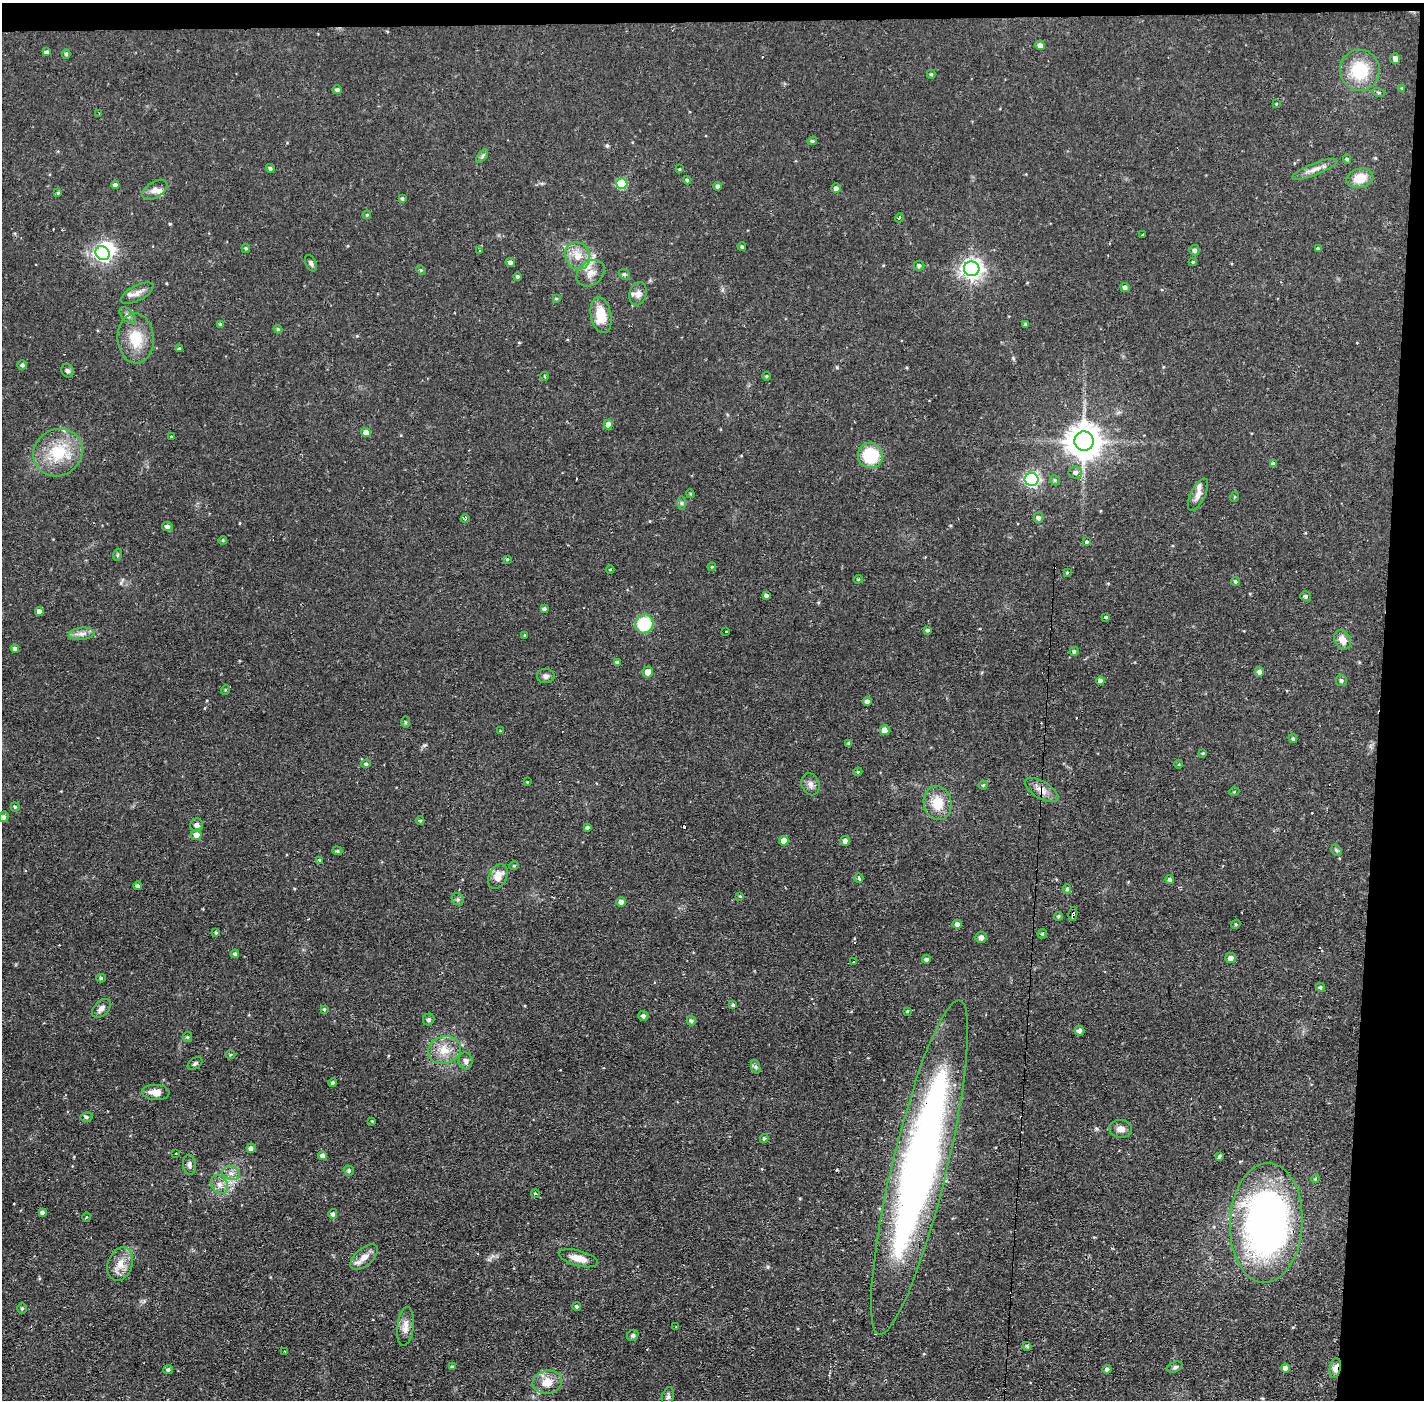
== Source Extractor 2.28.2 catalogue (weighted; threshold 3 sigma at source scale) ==
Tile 3 of 3 x 3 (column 3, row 1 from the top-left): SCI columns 2846-4267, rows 2848-4245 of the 4267 x 4298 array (HDU 1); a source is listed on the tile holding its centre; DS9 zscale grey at full resolution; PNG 1426 x 1402 px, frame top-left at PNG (2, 3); each listed source drawn as its Kron ellipse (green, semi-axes under 4 px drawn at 4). Shown black and unused: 5% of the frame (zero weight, under 2 of 3 exposures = <1% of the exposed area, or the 3 px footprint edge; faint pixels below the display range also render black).
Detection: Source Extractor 2.28.2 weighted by HDU 2 'WHT'; one run over the whole footprint, this tile lists its part. Background 0.0566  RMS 0.006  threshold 0.027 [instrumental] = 3 sigma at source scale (4.5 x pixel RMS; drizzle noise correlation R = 1.50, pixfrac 1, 0.05/0.05 arcsec/px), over >= 5 px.
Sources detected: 221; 2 inside a brighter object's white glare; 7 cosmic-ray / hot-pixel residue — neither listed nor drawn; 4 inside a brighter listed object's ellipse — not listed separately; the other 208 listed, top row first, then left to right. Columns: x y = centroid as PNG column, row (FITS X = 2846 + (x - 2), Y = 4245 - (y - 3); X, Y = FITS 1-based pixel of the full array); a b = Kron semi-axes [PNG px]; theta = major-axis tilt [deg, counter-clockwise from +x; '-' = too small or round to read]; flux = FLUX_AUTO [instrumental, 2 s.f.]
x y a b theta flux
1040 45 5 4 - 2.7
47 52 4 4 - 1.6
66 54 5 4 - 0.96
1395 58 5 5 - 3
1360 70 20 20 - 26
931 74 4 4 - 0.82
1402 88 4 4 - 0.57
337 90 5 4 - 1.6
1379 93 6 4 -15 0.96
1276 104 4 3 - 0.49
99 114 3 2 - 0.76
812 141 4 3 - 1
482 156 8 4 53 1.3
1347 159 4 4 - 0.9
270 168 4 4 - 1.2
679 169 3 3 - 1.5
1315 169 24 6 22 4.4
1360 178 13 9 14 10
687 180 4 4 - 0.92
622 183 5 5 - 30
115 185 4 4 - 2
718 186 4 4 - 1.3
836 188 5 4 - 2
155 190 14 8 33 3.6
58 193 4 4 - 0.93
402 199 4 4 - 1.2
367 215 4 4 - 0.67
899 218 4 3 - 0.88
1143 235 3 3 - 2.1
742 246 4 3 - 0.73
246 248 5 4 - 0.76
1318 249 4 3 - 0.83
1195 250 5 5 - 1.6
479 251 3 3 - 2.5
103 253 7 6 - 170
578 256 14 12 -64 8.4
510 262 5 4 - 2.1
1193 262 4 4 - 0.57
311 263 9 5 -65 1.4
919 266 5 5 - 1.3
972 269 8 7 - 320
421 270 5 4 - 0.69
590 273 15 11 38 6.2
624 274 6 4 -43 0.99
517 276 4 4 - 1.1
1125 287 5 4 - 1.7
137 293 18 7 28 3.8
638 294 12 8 73 3.2
556 298 4 4 - 0.7
128 315 10 6 -45 2
601 315 18 10 -80 14
220 324 4 4 - 0.74
1026 324 3 3 - 1.3
278 329 4 4 - 0.68
136 338 25 18 -87 17
179 348 3 3 - 0.83
22 365 5 5 - 1.5
67 371 7 6 - 1.4
767 376 4 3 - 0.51
544 377 4 3 - 0.85
608 424 5 4 - 3.9
366 432 5 4 - 5.6
171 436 4 2 - 0.37
1084 441 9 9 - 1300
58 453 25 23 31 24
870 455 13 12 - 25
1273 464 4 4 - 2.1
1075 472 7 6 - 2
1032 479 7 6 - 130
1055 480 5 4 - 0.88
690 494 4 3 - 0.61
1198 495 17 7 64 3.5
1234 497 5 3 - 0.51
681 503 6 4 -90 1.1
1039 518 5 5 - 1.6
465 519 4 3 - 1.3
167 526 5 4 - 2.1
223 540 4 4 - 0.7
1086 542 3 3 - 2.2
117 555 6 4 71 0.74
507 559 4 4 - 0.68
712 567 4 4 - 0.61
610 569 4 3 - 0.49
1067 572 3 3 - 0.58
858 579 5 4 - 0.71
1235 581 4 4 - 0.86
766 595 4 3 - 1.4
1306 596 5 5 - 1
544 609 4 3 - 1.3
39 611 4 4 - 2.7
1106 617 3 3 - 1.6
644 624 9 9 - 27
928 630 3 3 - 1
726 631 3 2 - 0.4
82 634 13 6 5 3.2
524 635 3 2 - 0.38
1342 640 10 8 -57 5.4
15 648 4 3 - 1.4
1074 651 4 4 - 1
617 662 4 3 - 1
648 672 5 5 - 4.8
1259 672 5 5 - 1.8
546 676 8 7 - 2.1
1341 680 5 5 - 1.4
1100 681 4 4 - 2.3
225 690 5 3 - 0.49
867 701 4 4 - 2.1
405 722 5 3 - 0.7
884 730 5 5 - 5.6
500 731 3 3 - 0.39
1293 739 4 3 - 0.97
849 743 4 3 - 1
1203 753 4 4 - 0.64
366 764 5 4 - 1.2
1179 764 4 3 - 0.46
858 772 4 4 - 0.78
527 782 4 3 - 0.47
810 784 11 9 -69 2.8
983 785 4 4 - 0.82
1042 790 19 8 -31 5.3
1234 792 5 3 - 0.51
938 803 17 14 -80 12
15 807 4 4 - 0.83
4 817 5 4 - 1.7
420 820 4 3 - 0.58
197 825 6 6 - 2.5
587 827 3 3 - 1.1
196 835 5 5 - 3.1
784 841 5 4 - 6.1
845 841 5 5 - 2.2
1336 850 6 4 -46 0.92
337 851 5 4 - 0.86
320 860 4 4 - 0.81
514 866 4 4 - 0.71
498 876 13 8 62 6.8
859 878 5 3 - 0.92
1170 880 4 4 - 1.6
137 886 4 4 - 1.7
1067 889 5 4 - 0.97
740 896 4 3 - 0.62
458 899 6 5 - 1.2
621 902 5 4 - 2.7
1073 914 7 3 81 2.8
1058 916 4 4 - 0.83
957 924 4 4 - 2.4
1236 924 5 3 - 0.55
216 933 4 3 - 0.81
1042 934 5 4 - 0.85
981 937 6 5 - 2.5
235 954 4 4 - 1.5
1231 958 5 5 - 3
926 959 4 4 - 1.6
853 962 3 2 - 1.1
101 978 4 4 - 1
1320 987 5 4 - 0.95
733 1005 3 3 - 0.89
101 1008 11 7 46 2.8
324 1009 4 3 - 0.78
907 1011 4 3 - 0.67
643 1016 5 5 - 1.8
429 1020 6 5 - 1.5
691 1021 5 4 - 1.2
1079 1031 5 5 - 2
187 1037 5 4 - 0.76
444 1050 17 13 17 9.6
230 1055 5 3 - 0.65
466 1061 8 6 -82 2.4
195 1063 8 5 38 1.1
756 1067 7 4 -71 1.1
333 1083 4 4 - 1.3
156 1092 14 7 -4 5.3
86 1117 6 4 13 1.2
372 1121 3 3 - 0.48
1121 1129 11 9 -4 3.7
764 1138 4 4 - 1.1
251 1148 5 4 - 2.3
175 1153 3 2 - 0.74
322 1156 4 4 - 3
1219 1157 4 3 - 1.9
189 1165 10 6 -83 2
919 1167 172 27 76 430
349 1171 5 5 - 1.1
231 1173 9 6 -12 2.7
1315 1179 4 3 - 0.56
220 1185 10 8 -54 3.4
535 1194 4 2 - 0.69
42 1212 4 4 - 1.6
333 1214 5 4 - 1.5
86 1217 4 3 - 0.49
1266 1223 60 36 87 240
364 1257 17 8 40 5.8
578 1258 20 7 -15 6.6
120 1264 17 12 70 7.9
577 1306 4 4 - 1.1
22 1308 5 4 - 0.96
405 1326 19 8 83 4.9
676 1327 2 2 - 0.43
633 1335 6 5 - 1.2
1027 1346 4 4 - 1.1
285 1352 3 2 - 0.45
452 1367 4 3 - 1.1
1175 1367 8 5 22 1.3
1285 1368 5 4 - 3.2
1335 1368 10 5 80 4.6
1107 1369 4 4 - 1.5
168 1370 5 4 - 1.3
547 1382 15 11 9 8.8
668 1397 10 6 75 1.7
Overlapping masked pixels (flux is a lower limit): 4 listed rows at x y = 1042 790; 1073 914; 919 1167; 1335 1368